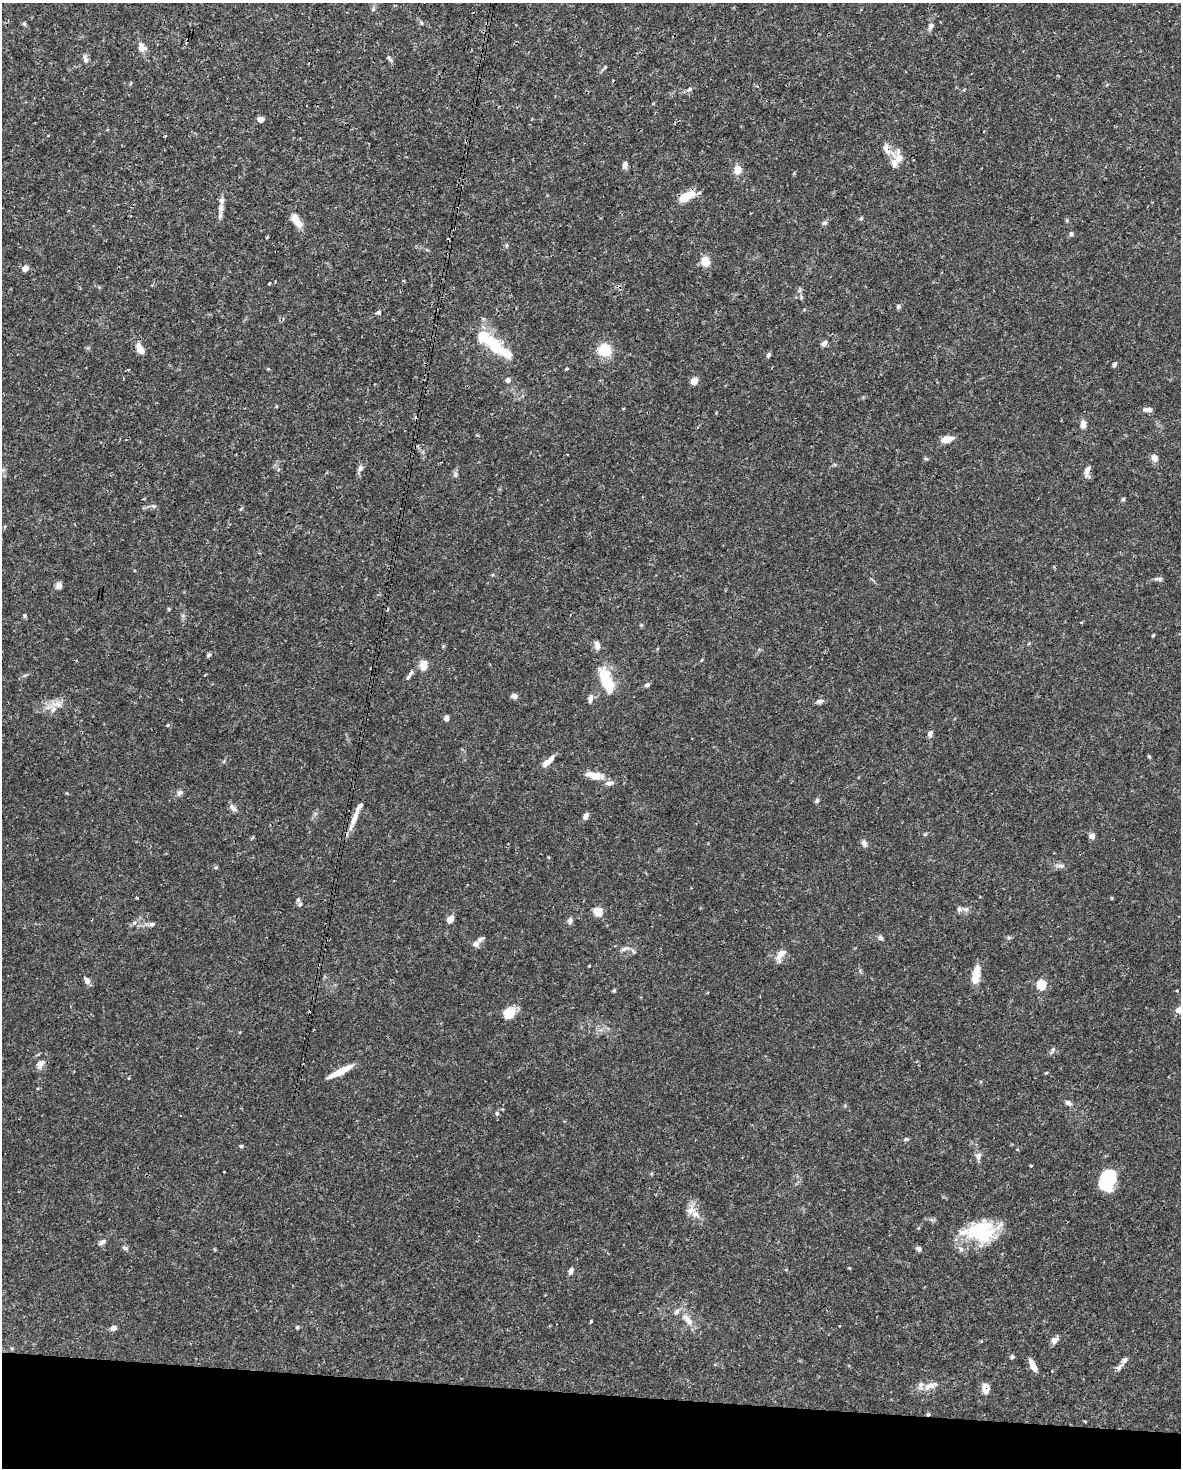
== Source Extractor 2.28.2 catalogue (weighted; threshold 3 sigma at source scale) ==
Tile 11 of 4 x 3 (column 3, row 3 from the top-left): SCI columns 2360-3538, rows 228-1693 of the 4716 x 4739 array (HDU 1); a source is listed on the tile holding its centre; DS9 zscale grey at full resolution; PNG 1183 x 1470 px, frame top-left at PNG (2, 3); no overlay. Shown black and unused: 5% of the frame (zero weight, under 3 of 4 exposures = <1% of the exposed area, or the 3 px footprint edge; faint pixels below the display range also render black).
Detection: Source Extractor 2.28.2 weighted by HDU 2 'WHT'; one run over the whole footprint, this tile lists its part. Background 0.0444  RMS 0.0019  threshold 0.00835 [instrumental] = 3 sigma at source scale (4.5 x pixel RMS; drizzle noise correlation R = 1.50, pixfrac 1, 0.05/0.05 arcsec/px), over >= 5 px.
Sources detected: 145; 2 inside a brighter object's white glare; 3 cosmic-ray / hot-pixel residue — not listed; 13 inside a brighter listed object's ellipse — not listed separately; the other 127 listed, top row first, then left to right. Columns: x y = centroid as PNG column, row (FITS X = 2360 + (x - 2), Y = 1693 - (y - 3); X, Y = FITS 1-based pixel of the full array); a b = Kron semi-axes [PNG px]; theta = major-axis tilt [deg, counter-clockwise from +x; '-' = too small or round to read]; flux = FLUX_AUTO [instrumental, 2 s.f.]
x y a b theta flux
373 9 6 5 - 0.32
24 24 6 4 -19 0.25
930 26 8 6 68 0.72
142 47 12 9 -63 1.4
389 58 10 4 -36 0.36
85 59 11 6 -76 0.67
605 67 5 4 - 0.21
689 89 10 5 34 0.48
260 119 7 5 -12 0.8
899 158 19 11 -47 2.5
625 165 8 6 76 0.72
737 170 12 8 88 1.6
686 197 18 8 29 4.2
221 207 13 7 84 1.2
861 218 5 4 - 0.22
296 220 19 9 -59 2.1
1067 220 5 4 - 0.22
824 223 7 6 - 0.4
1071 234 7 5 -87 0.34
267 237 4 3 - 0.16
705 261 11 9 -60 2.2
25 268 8 6 34 0.79
269 284 3 3 - 0.3
898 306 6 5 - 0.31
378 312 6 4 27 0.35
824 343 8 5 52 0.69
496 347 43 14 -38 8.2
140 349 15 7 -64 1.8
604 350 11 11 - 6.4
768 355 6 4 68 0.43
1114 364 6 4 59 0.42
567 369 5 3 - 0.21
508 380 6 6 - 0.59
694 381 7 6 - 1.5
1148 409 11 5 -3 0.77
1083 424 10 6 -90 1.1
947 439 11 6 12 2.5
1154 458 8 7 - 1.1
926 459 6 4 -19 0.24
360 468 9 7 62 0.64
1087 469 14 7 76 1.1
456 474 10 4 90 0.43
1123 499 5 5 - 0.27
153 506 7 5 -43 0.36
1158 579 12 4 -5 0.44
59 585 7 6 - 0.99
169 609 4 3 - 0.25
25 615 5 5 - 0.24
641 625 5 5 - 0.22
1153 635 4 3 - 0.19
597 646 11 7 -81 0.9
209 655 6 4 44 0.37
424 665 7 6 - 2.9
411 673 9 5 52 0.47
205 675 4 2 - 0.14
607 682 24 10 -68 8.8
647 685 5 4 - 0.57
514 696 8 6 -18 0.58
590 698 10 5 80 0.8
819 701 10 6 16 0.58
56 704 17 8 2 1.7
446 718 5 5 - 0.75
167 725 3 3 - 0.38
930 734 8 6 70 0.57
548 762 17 6 43 1.5
594 775 22 9 -11 2.5
180 792 8 7 - 0.57
817 800 7 5 86 0.38
233 808 12 6 -51 0.75
586 816 8 5 65 0.73
354 819 24 7 70 1.9
925 834 6 3 19 0.21
1092 836 5 4 - 1.7
864 843 8 7 - 0.71
1061 866 12 4 0 0.58
216 867 5 5 - 0.24
137 898 3 3 - 0.24
1112 898 5 3 - 0.15
298 900 7 5 -90 0.34
959 909 7 7 - 0.52
966 909 7 5 46 0.49
598 911 6 5 - 4.3
450 919 8 6 58 1.4
570 921 8 6 74 0.61
152 924 7 5 18 0.48
880 938 7 6 - 0.48
480 939 11 4 38 0.44
476 944 7 6 - 1
624 949 13 5 16 0.7
781 954 18 8 60 1.6
976 974 22 8 80 2.5
87 981 10 6 -56 0.73
1042 985 5 5 - 9.6
614 991 5 3 - 0.25
1177 991 3 3 - 0.21
1180 1010 11 7 4 1.2
509 1013 16 11 44 2.6
1052 1050 11 4 62 0.41
41 1064 14 8 60 1.1
340 1071 26 6 28 3.5
1046 1073 5 3 - 0.16
1068 1103 8 6 -30 0.58
497 1113 6 5 - 0.31
906 1139 7 4 9 0.31
241 1146 5 4 - 0.3
978 1156 10 7 71 0.75
1031 1166 3 3 - 0.17
224 1172 3 2 - 0.19
1109 1178 20 15 90 6.3
691 1210 16 11 53 1.6
980 1232 36 24 3 12
102 1242 10 6 32 0.62
125 1248 8 5 -15 0.45
919 1249 6 5 - 0.59
849 1268 3 3 - 0.17
571 1271 8 6 64 0.63
688 1320 21 9 -50 2.1
591 1321 3 3 - 0.22
297 1327 5 4 - 0.24
113 1328 7 5 20 0.73
1054 1340 8 7 - 0.94
1012 1357 6 4 69 0.28
1033 1366 15 6 -62 1.5
1119 1367 13 5 47 0.75
930 1386 20 8 22 1.7
986 1388 10 7 -87 1.5
1085 1421 3 2 - 0.18
Overlapping masked pixels (flux is a lower limit): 2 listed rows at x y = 260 119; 986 1388
Isophote crosses this tile's border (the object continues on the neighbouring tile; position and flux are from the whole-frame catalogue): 1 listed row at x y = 1180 1010